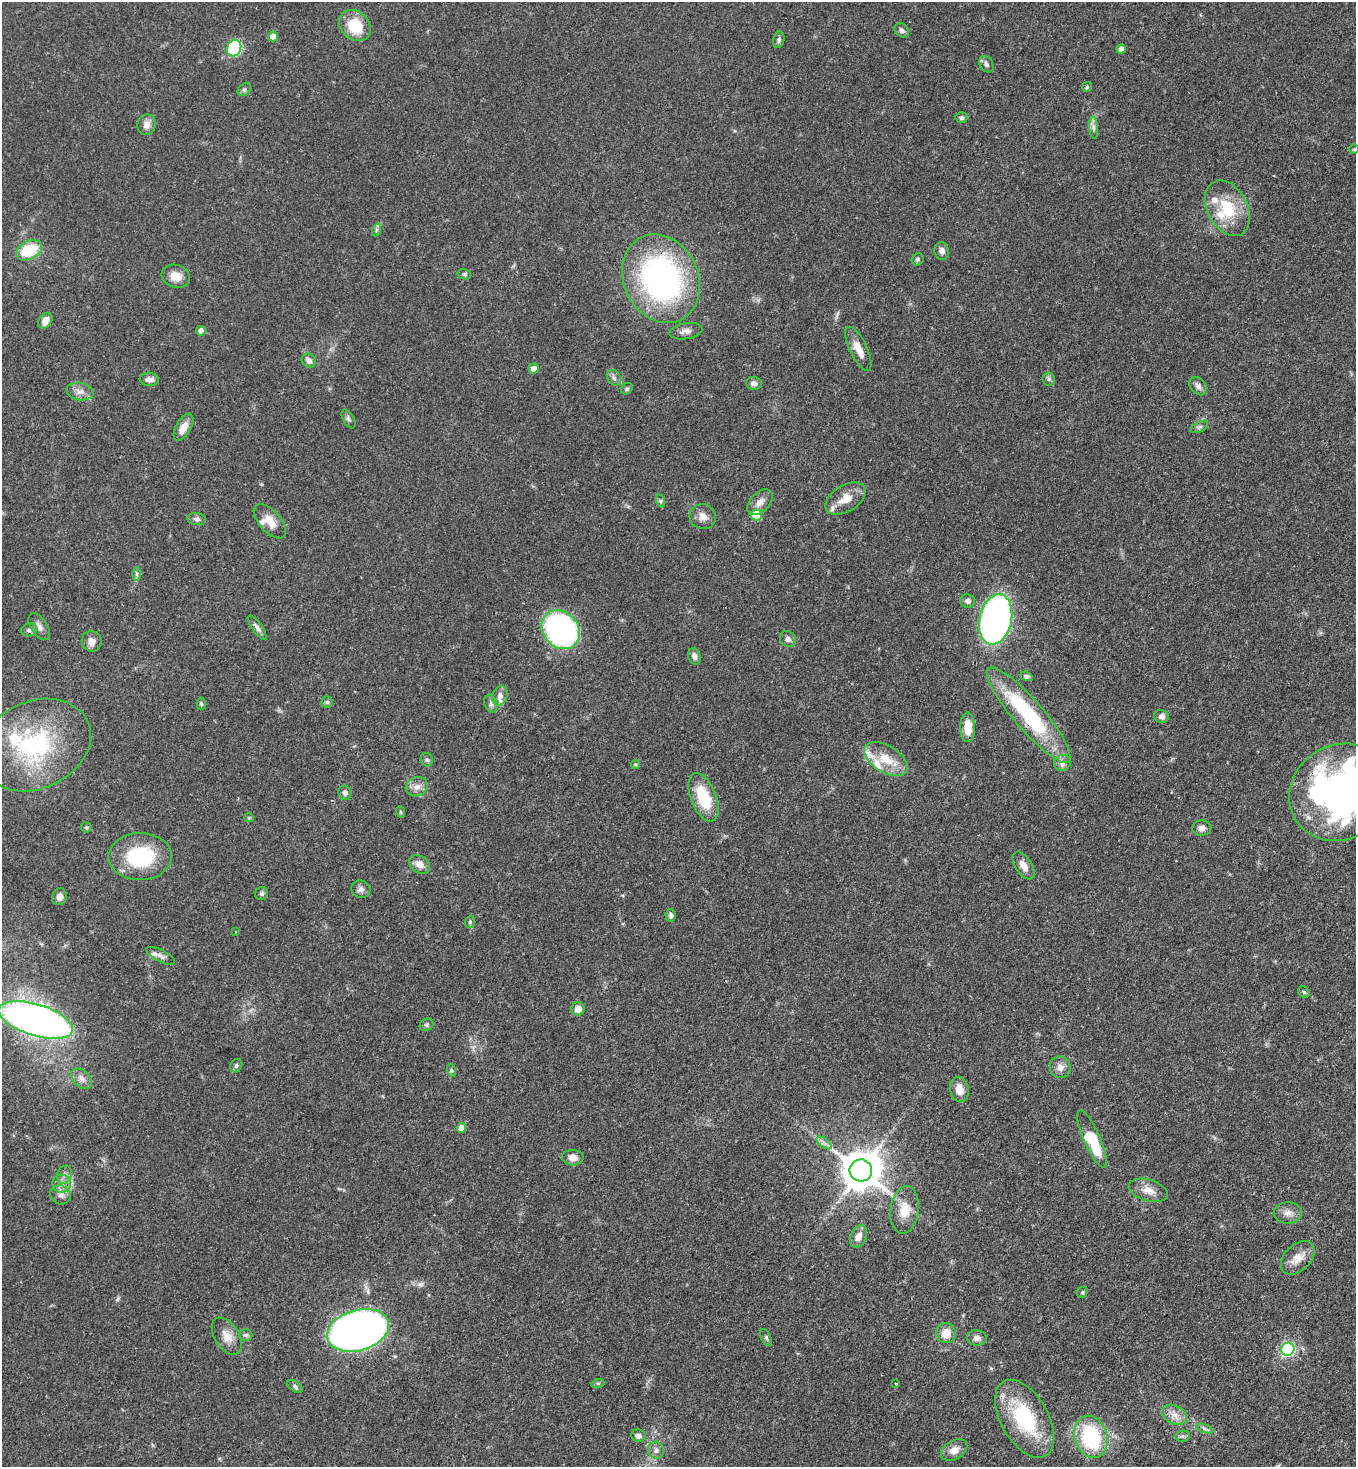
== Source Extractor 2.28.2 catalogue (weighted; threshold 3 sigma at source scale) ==
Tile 6 of 4 x 4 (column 2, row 2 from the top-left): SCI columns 1582-2935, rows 2992-4456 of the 6007 x 5984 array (HDU 1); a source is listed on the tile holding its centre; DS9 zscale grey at full resolution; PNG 1358 x 1469 px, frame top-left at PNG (2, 2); each listed source drawn as its Kron ellipse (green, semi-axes under 4 px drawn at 4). Shown black and unused: <1% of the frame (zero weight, under 3 of 4 exposures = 7% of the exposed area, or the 3 px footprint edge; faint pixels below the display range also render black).
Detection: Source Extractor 2.28.2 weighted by HDU 2 'WHT'; one run over the whole footprint, this tile lists its part. Background 0.0856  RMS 0.0039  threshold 0.0178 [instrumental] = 3 sigma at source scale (4.5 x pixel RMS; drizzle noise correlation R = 1.50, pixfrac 1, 0.05/0.05 arcsec/px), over >= 5 px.
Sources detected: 137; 1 inside a brighter object's white glare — neither listed nor drawn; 10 inside a brighter listed object's ellipse — not listed separately; the other 126 listed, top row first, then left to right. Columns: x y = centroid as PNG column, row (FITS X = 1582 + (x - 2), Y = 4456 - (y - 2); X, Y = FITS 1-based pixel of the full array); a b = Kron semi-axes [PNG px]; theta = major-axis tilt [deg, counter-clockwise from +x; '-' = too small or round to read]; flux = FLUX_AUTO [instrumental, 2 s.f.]
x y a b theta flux
355 26 17 14 -43 13
902 30 8 6 -37 1.3
273 37 5 5 - 3.3
779 40 8 5 78 1
234 48 8 7 - 36
1121 49 4 4 - 2.9
986 64 9 6 -58 1.2
1087 87 5 5 - 0.53
244 89 7 5 47 0.88
961 118 6 5 - 1.2
147 125 10 9 - 2.8
1094 128 11 4 -85 1.4
1354 149 5 4 - 0.62
1227 208 29 20 -62 16
376 230 6 4 72 0.7
29 250 13 9 28 15
942 251 9 7 -79 2
918 259 6 5 - 0.79
464 274 7 5 -13 0.76
176 276 14 11 -17 4.6
661 279 46 37 -65 110
45 321 8 6 54 3.1
201 331 5 4 - 2.7
686 331 17 8 9 2.3
858 349 24 8 -64 5.4
309 361 7 6 - 1.8
534 368 5 5 - 2.9
614 378 8 6 -56 1.3
149 379 10 6 -4 2
1049 379 6 6 - 0.92
754 383 8 6 -7 1.5
1198 386 10 7 -48 1.8
627 389 6 5 - 0.72
80 392 13 8 -9 2.8
348 419 10 5 -60 1
183 427 15 7 60 4
1199 427 9 5 26 0.99
846 499 22 13 32 6.7
661 501 7 4 -71 0.66
760 502 15 9 46 3.3
756 515 5 5 - 9.3
703 517 13 12 - 3.3
197 519 9 6 -8 1.2
270 521 21 10 -48 5.7
136 574 7 4 90 0.74
968 601 7 6 - 1.7
996 619 25 16 77 150
39 627 15 8 -56 2.3
257 628 14 5 -54 1.7
29 630 8 6 14 1.3
561 630 21 17 -48 100
788 639 8 7 - 1.5
92 641 10 9 - 2.7
694 656 8 6 -69 1.8
1026 676 6 4 -21 1
500 695 10 7 73 2.3
327 702 5 5 - 0.77
201 704 6 4 -85 0.7
491 704 9 6 -71 1.2
1029 715 61 15 -49 43
1161 716 7 6 - 1.7
968 727 15 7 -89 6.6
35 745 58 43 24 54
886 759 24 13 -32 9.2
427 760 7 6 - 0.9
1062 763 8 7 - 1.6
635 764 4 4 - 0.57
417 787 11 9 24 2.7
1340 792 52 47 32 180
345 793 7 6 - 1.4
703 797 25 12 -68 17
401 812 6 3 -71 0.44
249 818 5 4 - 0.46
86 827 5 5 - 0.54
1202 828 9 7 2 1.8
140 857 32 23 1 29
420 864 11 8 -34 3.1
1023 865 15 8 -57 3.3
361 889 9 8 - 1.6
262 893 7 6 - 0.88
59 897 8 7 - 2.2
671 915 6 5 - 1.1
470 922 6 4 71 0.65
236 931 3 2 - 0.3
161 956 16 6 -27 1.7
1304 992 6 5 - 0.68
578 1009 7 6 - 3.6
36 1020 38 15 -17 240
426 1025 7 6 - 0.85
236 1066 7 5 61 0.8
1060 1067 11 10 - 2.5
451 1070 6 4 -72 0.64
82 1079 12 8 -42 2.4
959 1089 13 9 -78 5
461 1128 5 4 - 3.3
1092 1139 31 8 -66 17
824 1143 9 4 -37 1.4
573 1158 10 8 -2 3
861 1170 11 11 - 1200
65 1175 9 7 73 1.7
61 1184 9 9 - 2.7
1148 1190 20 10 -16 4.3
61 1195 10 9 - 2.5
905 1210 24 14 83 7.3
1288 1213 14 10 -1 3.1
859 1236 12 8 65 3.2
1298 1258 20 13 45 5.3
1082 1292 6 5 - 0.64
358 1330 32 20 16 300
946 1333 10 9 - 5.4
246 1335 7 6 - 0.97
227 1336 20 12 -57 5
766 1338 9 5 -66 0.77
977 1338 10 7 -5 1.9
1288 1349 7 6 - 73
598 1383 6 4 17 0.67
896 1384 3 3 - 0.59
295 1386 9 4 -38 0.92
1174 1415 13 9 -29 3.4
1025 1419 43 23 -60 34
1204 1428 9 4 -19 0.92
638 1436 7 6 - 1.7
1183 1436 7 5 10 0.88
1091 1437 21 16 -73 36
656 1450 8 8 - 1.8
954 1450 14 9 30 3.7
Overlapping masked pixels (flux is a lower limit): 2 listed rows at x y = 1029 715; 1340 792
Isophote crosses this tile's border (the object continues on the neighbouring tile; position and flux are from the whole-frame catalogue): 1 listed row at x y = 1340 792